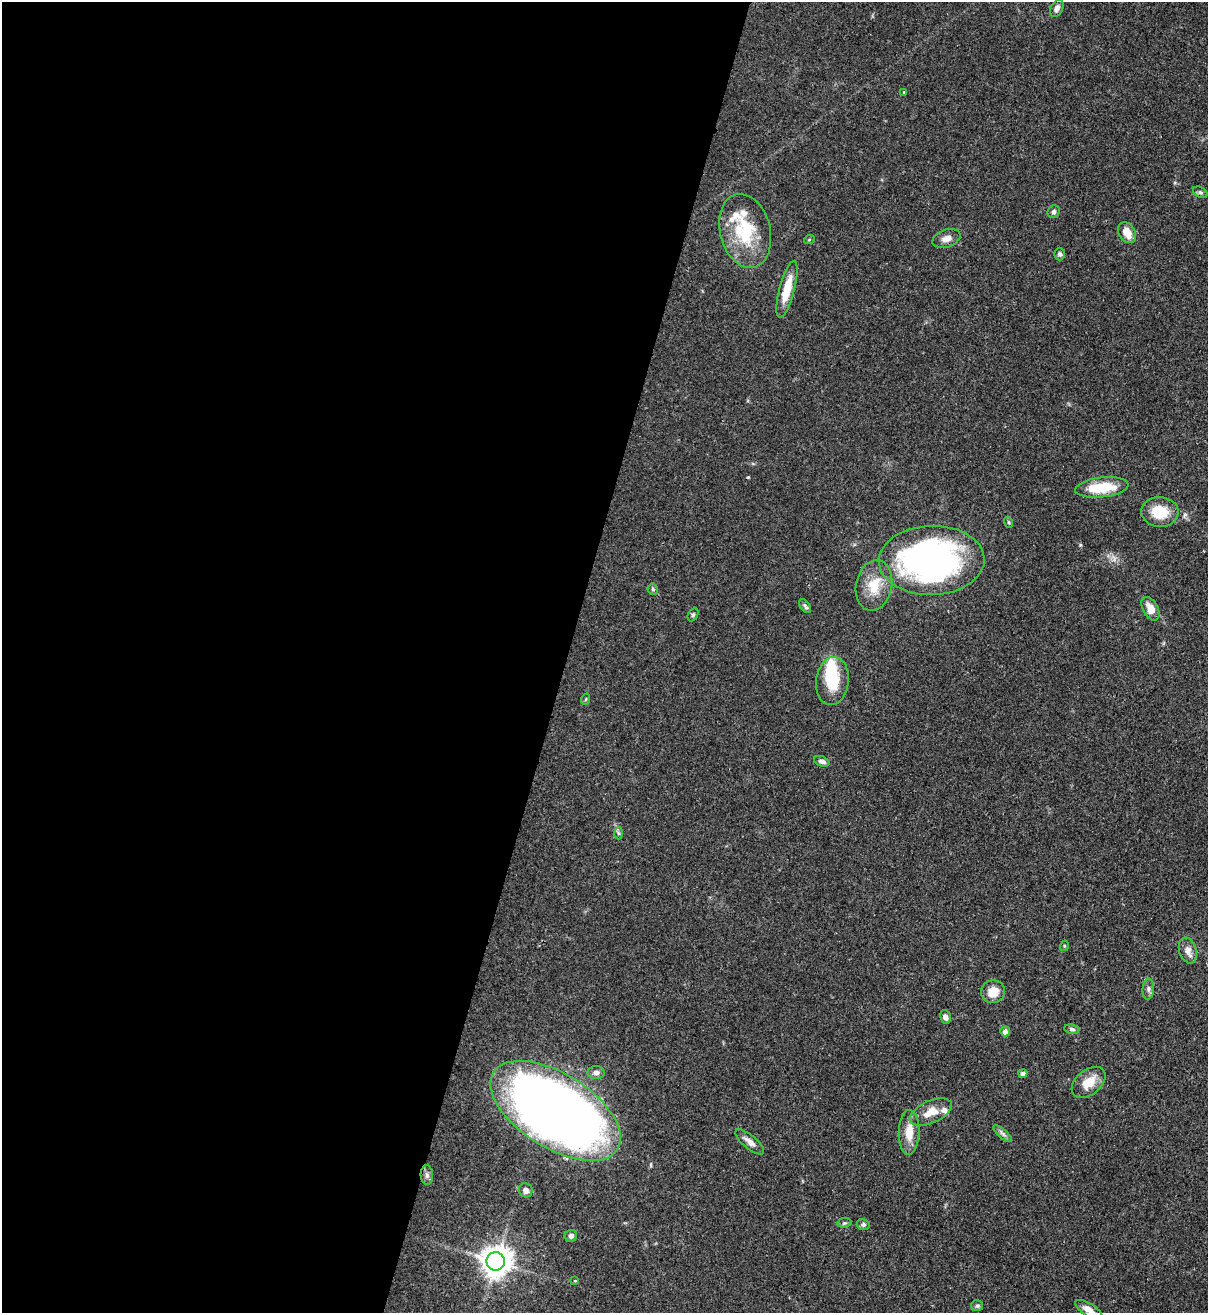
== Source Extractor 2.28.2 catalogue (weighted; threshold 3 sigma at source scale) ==
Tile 5 of 4 x 4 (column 1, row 2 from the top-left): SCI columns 217-1422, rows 2652-3962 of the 5380 x 5305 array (HDU 1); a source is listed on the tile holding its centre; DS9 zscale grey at full resolution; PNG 1210 x 1315 px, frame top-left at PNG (2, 2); each listed source drawn as its Kron ellipse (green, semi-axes under 4 px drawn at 4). Shown black and unused: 47% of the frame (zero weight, under 3 of 4 exposures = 7% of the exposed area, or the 3 px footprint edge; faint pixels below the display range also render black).
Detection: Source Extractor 2.28.2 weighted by HDU 2 'WHT'; one run over the whole footprint, this tile lists its part. Background 0.102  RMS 0.0041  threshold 0.0186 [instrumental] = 3 sigma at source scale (4.5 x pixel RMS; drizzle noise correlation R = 1.50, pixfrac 1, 0.05/0.05 arcsec/px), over >= 5 px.
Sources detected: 53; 2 inside a brighter object's white glare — neither listed nor drawn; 4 inside a brighter listed object's ellipse — not listed separately; the other 47 listed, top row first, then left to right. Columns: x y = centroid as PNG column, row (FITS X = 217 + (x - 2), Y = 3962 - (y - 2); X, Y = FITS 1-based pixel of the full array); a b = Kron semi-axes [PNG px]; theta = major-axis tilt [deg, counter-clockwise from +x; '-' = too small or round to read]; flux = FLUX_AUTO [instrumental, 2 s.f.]
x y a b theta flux
1057 8 9 6 62 1.7
904 92 4 4 - 0.4
1200 192 8 5 -29 0.79
1054 212 6 6 - 0.9
745 231 37 25 -76 24
1127 233 11 8 -59 5.4
946 239 14 8 19 2.8
809 240 5 3 - 0.39
1060 254 6 5 - 0.96
787 289 29 7 75 9.8
1102 487 27 10 6 15
1160 512 19 15 -3 11
1008 522 5 3 - 0.49
931 560 53 34 2 150
874 585 25 18 79 11
653 589 5 5 - 0.65
805 606 8 4 -54 0.92
1150 609 13 7 -60 4.7
693 615 7 5 63 0.78
832 681 24 16 83 13
586 699 6 3 71 0.43
822 761 8 5 -21 1.4
618 833 6 4 -89 0.67
1064 946 5 3 - 0.43
1188 950 13 8 -72 2.9
1148 989 10 5 86 1.3
993 992 12 11 - 6.3
945 1017 7 5 -78 1.9
1072 1029 7 4 -9 0.99
1005 1031 5 5 - 2.4
596 1072 8 6 1 1.7
1023 1073 5 4 - 1.3
1089 1082 19 12 39 7.5
556 1111 73 37 -32 520
931 1112 22 11 24 7
909 1132 22 10 88 6.9
1003 1134 11 4 -40 1.3
750 1142 18 6 -40 2.6
427 1175 10 6 -89 1.5
526 1190 7 6 - 2
844 1223 7 5 10 0.65
863 1225 6 5 - 1.2
571 1236 6 6 - 1.1
496 1261 9 9 - 630
575 1281 4 3 - 0.37
977 1306 6 5 - 0.77
1089 1310 15 6 -32 3.2
Isophote crosses this tile's border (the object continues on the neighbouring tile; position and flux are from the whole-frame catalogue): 1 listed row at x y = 1089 1310